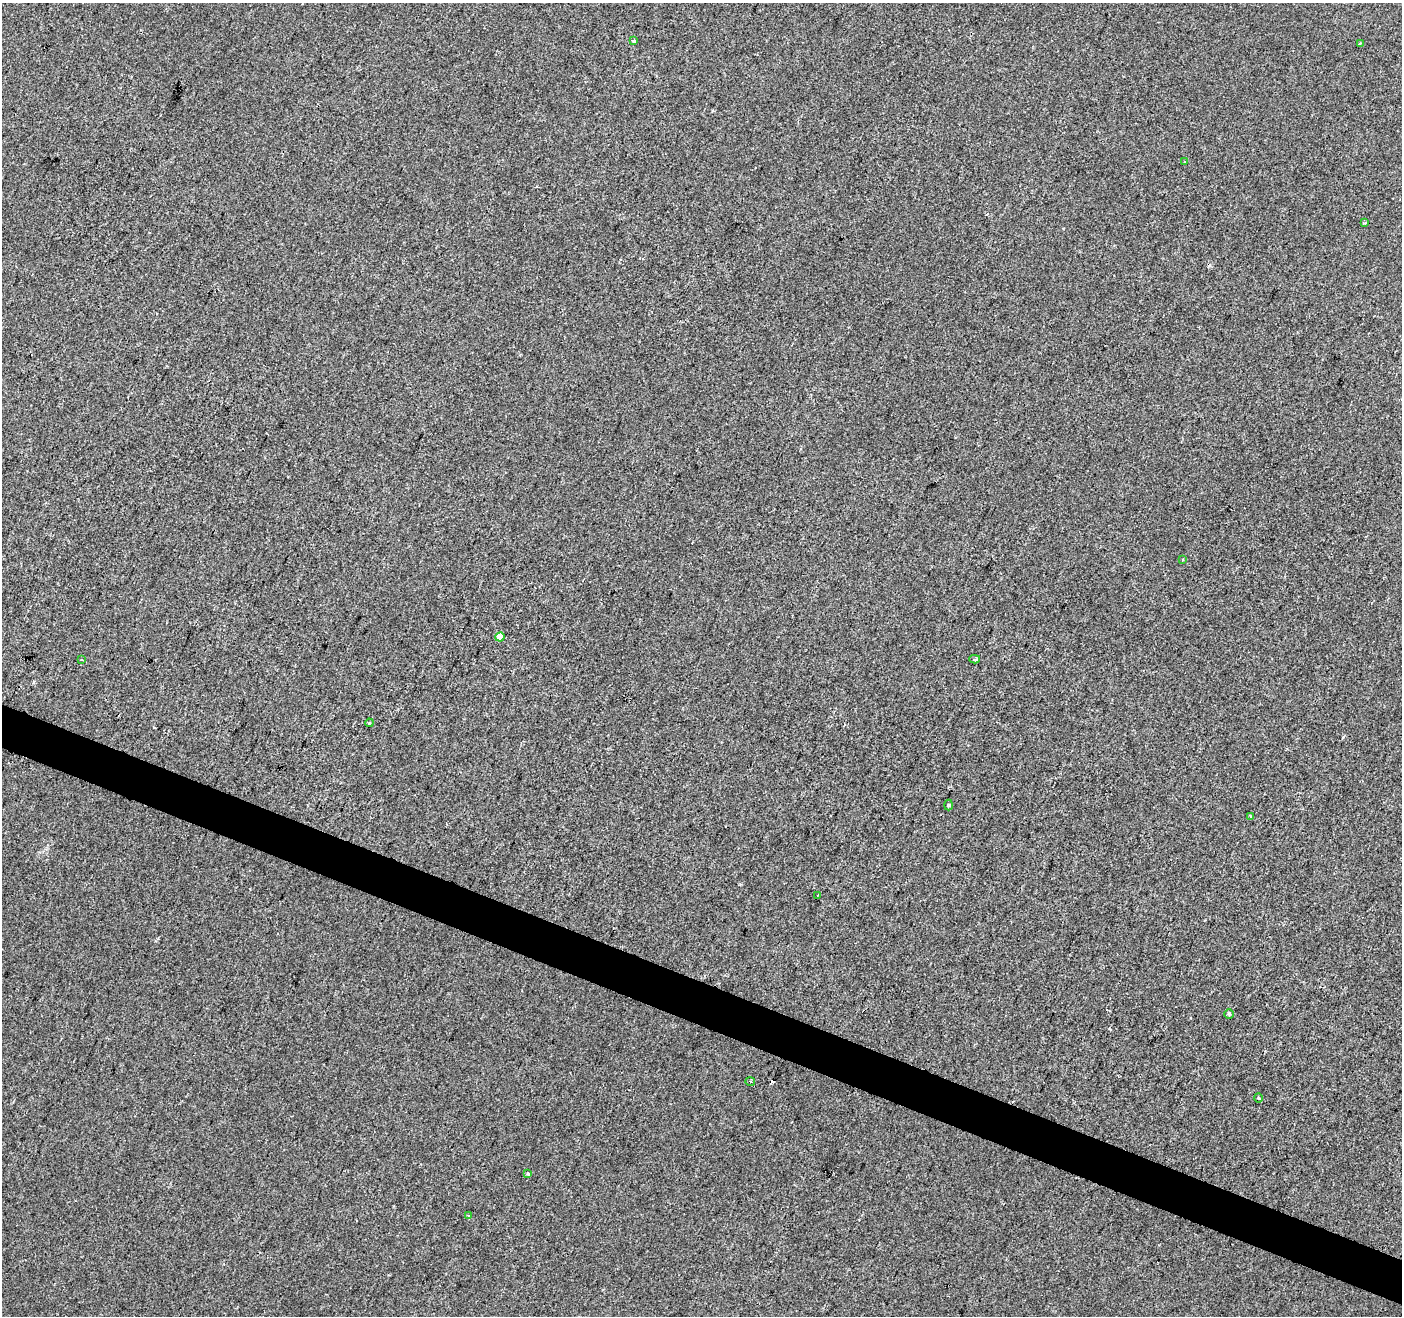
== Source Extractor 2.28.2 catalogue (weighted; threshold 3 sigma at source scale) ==
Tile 6 of 4 x 4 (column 2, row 2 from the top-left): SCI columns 1401-2800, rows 2834-4147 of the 5607 x 5732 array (HDU 1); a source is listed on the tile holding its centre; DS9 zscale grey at full resolution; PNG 1404 x 1318 px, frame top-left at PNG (2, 3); each listed source drawn as its Kron ellipse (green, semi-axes under 4 px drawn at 4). Shown black and unused: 3% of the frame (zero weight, under 2 of 3 exposures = <1% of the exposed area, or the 3 px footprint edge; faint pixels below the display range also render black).
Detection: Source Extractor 2.28.2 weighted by HDU 2 'WHT'; one run over the whole footprint, this tile lists its part. Background 1.08e-04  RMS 0.0042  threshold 0.0188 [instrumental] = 3 sigma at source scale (4.5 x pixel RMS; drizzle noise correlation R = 1.50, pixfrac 1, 0.0396/0.0396 arcsec/px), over >= 5 px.
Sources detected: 20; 3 cosmic-ray / hot-pixel residue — neither listed nor drawn; the other 17 listed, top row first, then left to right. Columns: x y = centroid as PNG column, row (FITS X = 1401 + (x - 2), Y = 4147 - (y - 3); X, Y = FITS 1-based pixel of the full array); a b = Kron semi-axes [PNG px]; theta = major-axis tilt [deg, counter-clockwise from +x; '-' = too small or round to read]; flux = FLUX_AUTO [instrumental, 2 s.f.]
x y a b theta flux
634 41 4 3 - 2.1
1360 44 4 3 - 0.63
1185 162 3 2 - 0.47
1365 223 3 2 - 0.51
1182 560 3 2 - 0.32
500 637 5 4 - 5.1
975 659 5 3 - 0.89
81 660 3 2 - 0.56
369 723 4 3 - 0.43
949 805 5 3 - 0.42
1251 816 4 3 - 0.49
818 896 3 2 - 0.36
1229 1014 5 5 - 0.53
750 1081 5 3 - 0.4
1258 1098 4 3 - 0.43
527 1174 3 3 - 1.3
469 1216 4 4 - 0.5